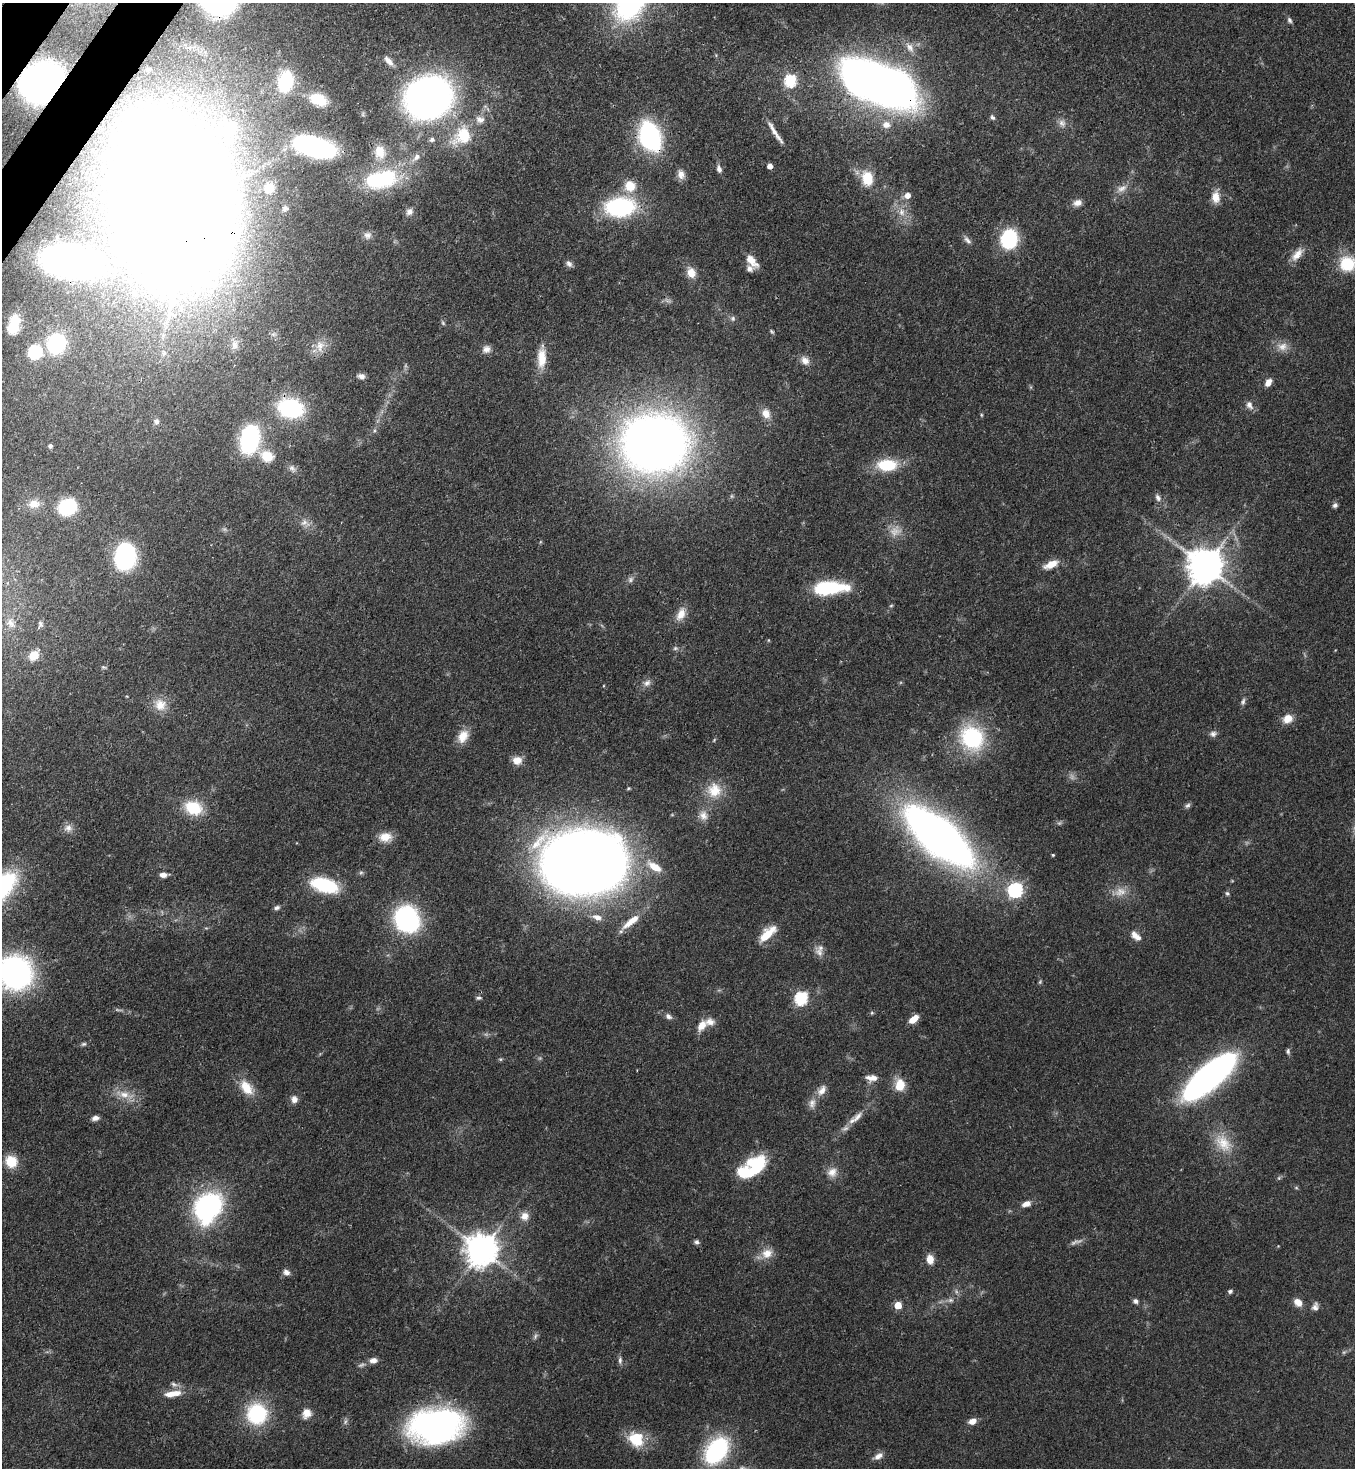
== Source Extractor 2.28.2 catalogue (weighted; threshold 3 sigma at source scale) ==
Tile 11 of 4 x 4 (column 3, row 3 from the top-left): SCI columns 2936-4288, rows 1525-2990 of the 6014 x 5992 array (HDU 1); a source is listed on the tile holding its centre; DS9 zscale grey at full resolution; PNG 1357 x 1470 px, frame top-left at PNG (2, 3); no overlay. Shown black and unused: <1% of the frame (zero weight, under 3 of 4 exposures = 7% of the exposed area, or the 3 px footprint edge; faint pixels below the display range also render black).
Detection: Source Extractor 2.28.2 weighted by HDU 2 'WHT'; one run over the whole footprint, this tile lists its part. Background 0.0809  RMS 0.0037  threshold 0.0168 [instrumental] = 3 sigma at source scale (4.5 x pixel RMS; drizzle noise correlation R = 1.50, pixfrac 1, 0.05/0.05 arcsec/px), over >= 5 px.
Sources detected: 191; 13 too faint to see at this stretch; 4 inside a brighter object's white glare — not listed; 5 inside a brighter listed object's ellipse — not listed separately; the other 169 listed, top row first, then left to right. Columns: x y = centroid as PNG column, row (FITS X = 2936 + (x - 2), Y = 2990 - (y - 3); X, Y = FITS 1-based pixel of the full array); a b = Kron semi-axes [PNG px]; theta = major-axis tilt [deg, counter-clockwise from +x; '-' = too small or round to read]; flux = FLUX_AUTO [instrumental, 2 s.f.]
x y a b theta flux
1289 20 8 5 -64 0.92
910 47 16 9 -57 3.3
388 61 13 5 -46 2.2
286 81 18 12 78 19
790 81 6 6 - 40
42 82 25 20 24 230
879 84 54 26 -22 420
428 98 29 25 28 270
318 99 18 11 -21 8.8
992 117 8 5 -55 0.85
1062 123 12 9 -53 2.2
886 125 11 9 6 3.3
228 128 34 31 -21 31
773 130 30 5 -59 3.5
463 136 26 19 42 14
650 136 25 17 -69 62
432 139 7 6 - 0.97
315 147 30 13 -15 95
380 152 19 15 -75 7.2
416 157 13 7 39 2.2
770 166 5 4 - 2.4
719 169 10 6 -75 1.6
681 174 12 9 -79 2.6
381 179 45 24 11 30
868 179 8 7 - 18
630 186 15 14 - 7.1
269 188 11 11 - 5.5
1122 189 15 9 28 2.9
907 195 6 6 - 2.9
1216 197 14 10 -89 4.4
1077 203 12 8 12 2.4
620 207 33 20 3 41
285 208 8 6 34 1
409 212 10 8 48 1.6
902 212 11 8 -85 2.9
174 213 91 76 89 1600
367 235 10 9 - 1.6
1009 239 13 11 76 38
967 240 13 6 -45 1.6
1297 254 20 9 52 4.1
752 261 17 8 -47 4.8
70 262 39 21 -11 180
569 264 9 6 -42 1.3
1347 264 15 15 - 15
691 272 13 10 -68 4.3
667 301 10 3 -21 0.79
733 318 8 7 - 1
13 328 12 12 - 7.7
772 332 6 4 -41 0.54
57 343 14 13 - 46
235 345 16 9 84 3.3
320 346 17 12 81 4.8
1282 346 16 11 1 3.6
486 349 11 9 27 2.2
35 352 10 10 - 22
542 357 28 11 88 7.2
805 361 12 9 -49 2.8
361 376 9 6 -13 1.6
1268 383 9 6 55 2.7
1249 405 12 8 -61 2
291 408 20 14 -12 51
766 413 13 10 -63 4.1
981 415 6 4 -89 0.45
156 421 8 6 -85 1.2
250 439 20 13 79 63
655 443 41 35 7 460
50 446 5 4 - 0.89
267 456 19 14 -27 8.1
887 465 24 14 2 14
292 468 12 8 -41 1.8
1158 498 11 7 -64 1.6
34 504 16 11 8 4.3
1335 505 6 6 - 1
67 507 13 11 23 32
305 523 15 9 -17 2.9
125 557 15 11 80 98
1051 564 17 8 25 5
1205 566 10 10 - 1000
829 588 33 12 3 28
891 606 5 3 - 0.4
681 614 18 10 67 4.3
11 623 14 8 -55 2.3
40 624 9 7 -78 1.1
675 648 7 5 21 0.79
34 655 12 10 44 5.8
104 667 7 5 -19 0.64
647 683 11 8 31 1.9
1243 702 10 6 77 1.1
160 705 17 17 - 6.5
1288 719 12 10 28 4.3
1213 734 9 8 - 1.4
463 736 17 12 61 5.4
972 738 31 27 -57 33
714 740 6 3 47 0.4
517 760 12 10 -5 3.8
714 790 22 21 - 9.8
1188 805 8 6 42 0.94
193 808 22 17 -22 12
703 815 14 12 -74 3.4
68 828 12 10 -20 2.3
939 836 55 22 -40 340
385 837 16 12 1 5
1053 855 4 3 - 0.39
583 862 52 39 -1 740
654 867 22 10 -34 6.5
361 873 7 4 1 0.69
163 875 7 5 0 2.2
325 885 24 12 -16 28
1015 890 7 6 - 81
1227 893 6 5 - 0.72
277 908 8 6 15 0.99
597 917 13 8 -21 2.9
407 920 17 15 -60 83
631 921 27 8 38 6.7
768 934 24 9 44 8.4
1134 935 13 8 -72 2.5
819 952 17 9 -55 2.8
15 972 26 24 -52 120
1040 982 5 5 - 0.48
478 998 8 5 9 0.82
801 998 6 6 - 56
872 1013 5 4 - 0.46
668 1016 9 7 -32 1.4
913 1019 11 6 40 4.2
702 1025 12 7 57 4.8
84 1044 7 5 4 0.77
1288 1051 8 5 88 0.89
500 1059 6 4 -17 0.49
1209 1076 55 19 40 140
872 1078 16 8 -2 2.9
900 1085 13 11 80 7
246 1088 22 13 -52 7.3
822 1090 16 9 55 3.2
124 1095 15 11 -9 4.9
294 1099 9 9 - 2.1
812 1103 14 9 82 2.6
857 1117 20 8 44 3.6
95 1118 9 6 10 1.7
1223 1143 29 18 -50 10
11 1161 13 12 - 7.8
754 1170 32 9 41 15
832 1172 14 12 43 3.6
1296 1188 6 4 -1 0.47
1026 1204 10 6 19 2.7
208 1207 30 23 57 70
525 1216 11 11 - 3.1
697 1242 7 6 - 1
481 1250 10 10 - 730
767 1253 16 13 20 4.9
930 1259 8 6 -81 5
286 1272 8 7 - 1.7
1230 1291 6 5 - 0.83
950 1300 8 6 0 1.2
1135 1301 7 6 - 1.1
1298 1302 11 8 -37 3.2
898 1305 5 5 - 9
1315 1307 11 8 73 1.7
535 1336 7 6 - 0.92
373 1360 10 7 3 2.1
620 1360 10 5 90 1.2
174 1384 11 6 -24 1.4
173 1394 22 8 8 5.5
306 1413 12 11 - 3.6
257 1414 22 22 - 27
972 1421 8 6 23 3
435 1426 35 22 5 170
636 1439 20 17 -41 12
716 1450 27 17 53 46
878 1456 12 7 30 2.4
Overlapping masked pixels (flux is a lower limit): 7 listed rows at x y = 42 82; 879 84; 650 136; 174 213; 70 262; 583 862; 435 1426
Isophote crosses this tile's border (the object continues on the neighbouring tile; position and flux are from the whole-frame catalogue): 2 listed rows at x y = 1347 264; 15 972